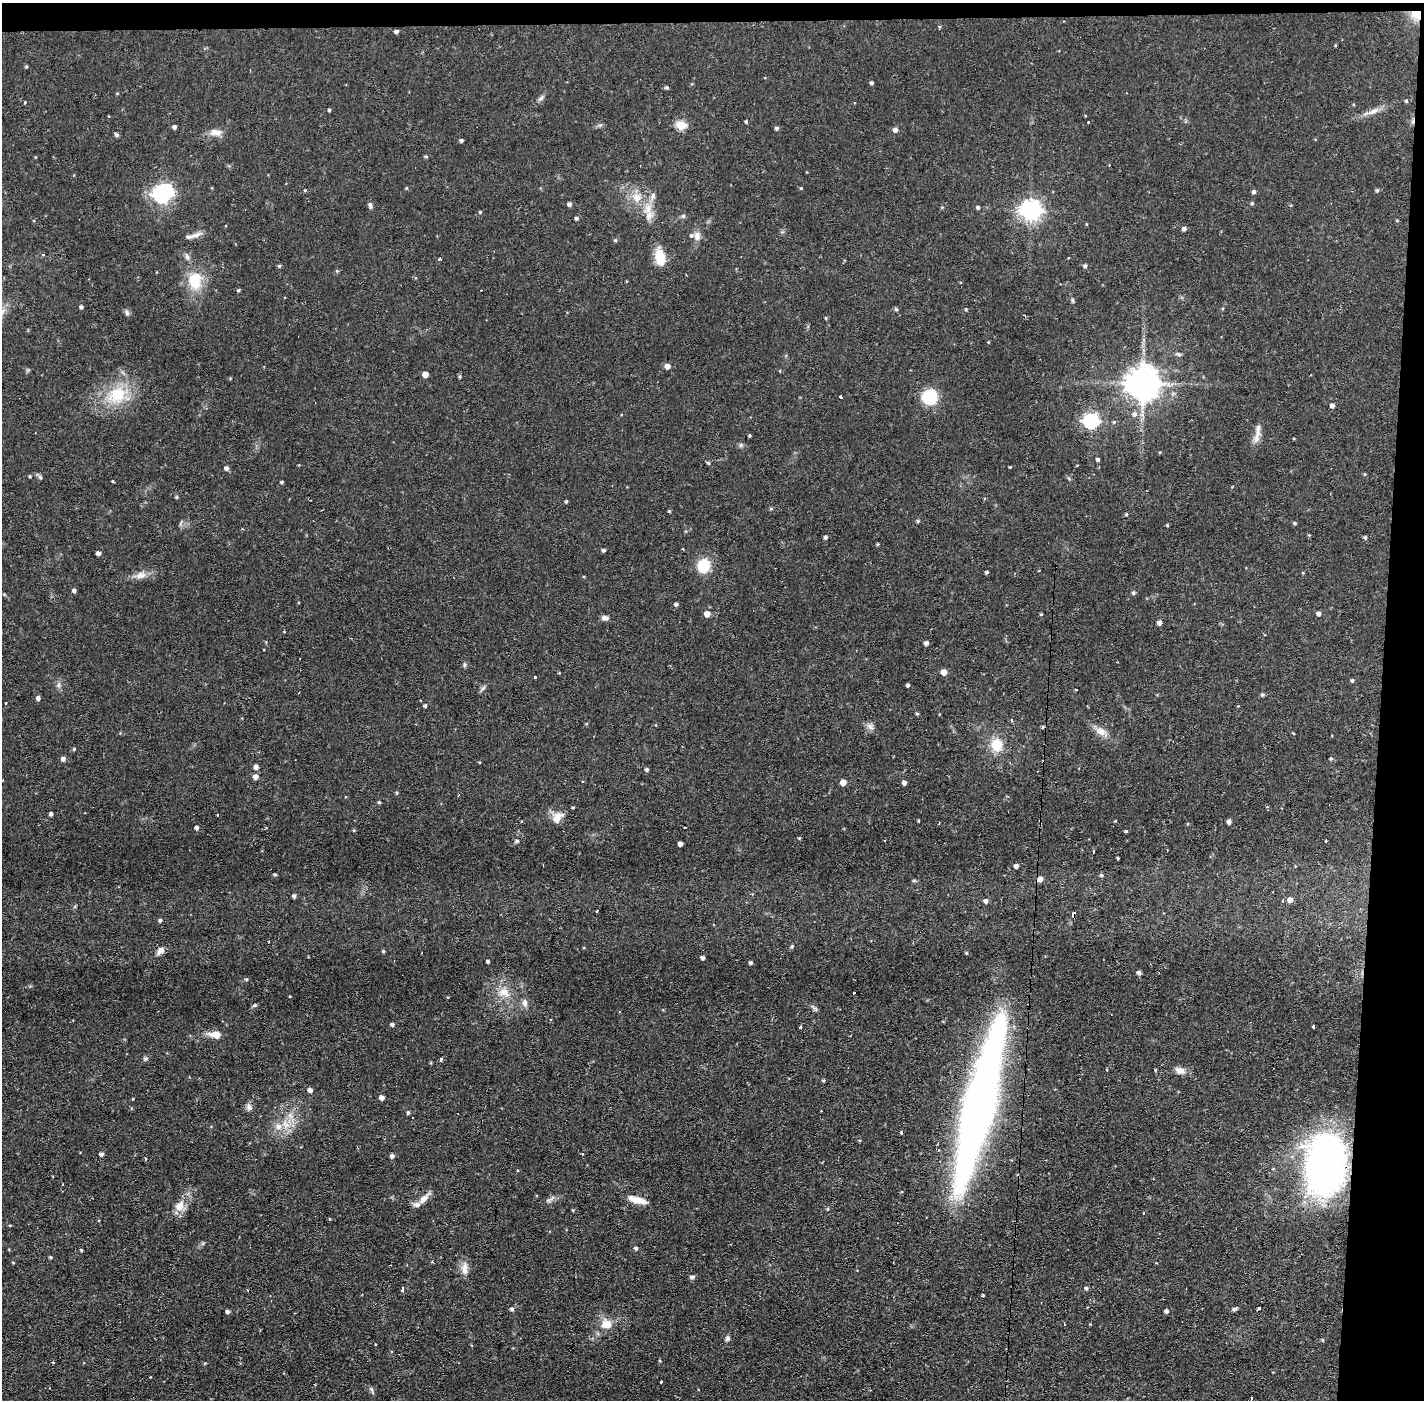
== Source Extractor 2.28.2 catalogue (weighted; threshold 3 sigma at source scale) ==
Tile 3 of 3 x 3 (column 3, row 1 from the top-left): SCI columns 2846-4267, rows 2849-4246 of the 4267 x 4300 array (HDU 1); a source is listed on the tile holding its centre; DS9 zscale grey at full resolution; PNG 1426 x 1402 px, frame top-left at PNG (2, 3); no overlay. Shown black and unused: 4% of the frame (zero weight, under 2 of 3 exposures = <1% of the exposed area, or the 3 px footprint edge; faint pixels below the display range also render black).
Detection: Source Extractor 2.28.2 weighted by HDU 2 'WHT'; one run over the whole footprint, this tile lists its part. Background 0.0582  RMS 0.006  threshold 0.0272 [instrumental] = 3 sigma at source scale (4.5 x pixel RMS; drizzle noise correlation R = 1.50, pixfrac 1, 0.05/0.05 arcsec/px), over >= 5 px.
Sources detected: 235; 2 inside a brighter object's white glare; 11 cosmic-ray / hot-pixel residue — not listed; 5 inside a brighter listed object's ellipse — not listed separately; the other 217 listed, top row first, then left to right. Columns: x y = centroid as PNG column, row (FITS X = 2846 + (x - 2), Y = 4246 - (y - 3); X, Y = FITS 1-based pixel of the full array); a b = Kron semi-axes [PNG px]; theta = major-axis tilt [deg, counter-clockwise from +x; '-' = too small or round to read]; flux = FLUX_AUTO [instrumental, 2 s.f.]
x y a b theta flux
1417 14 11 9 9 9.5
396 31 4 4 - 1.6
26 66 4 4 - 0.66
871 83 4 4 - 0.99
666 87 6 4 -1 0.83
541 98 8 6 33 1.6
1406 101 4 4 - 0.86
25 102 4 2 - 0.53
329 110 3 3 - 0.84
1374 111 16 6 26 3.9
746 122 4 3 - 0.78
1088 122 3 3 - 0.67
681 125 5 5 - 30
174 127 4 4 - 1.8
777 128 5 4 - 1.2
895 130 5 5 - 2.2
215 132 17 8 -1 4.7
117 135 5 5 - 1.2
461 140 4 4 - 1.2
426 156 5 4 - 0.8
801 188 4 3 - 0.57
305 190 4 3 - 0.54
1377 190 5 4 - 0.99
1254 192 5 4 - 1.5
162 195 7 6 - 170
653 196 13 5 68 2.8
637 198 13 12 - 7.6
1252 203 4 4 - 0.7
569 204 4 4 - 1.9
370 205 8 5 -57 1.4
978 207 4 4 - 1.2
1030 210 7 7 - 330
480 212 4 3 - 0.58
649 215 15 9 74 5.6
683 216 5 5 - 0.95
576 218 4 4 - 1.2
1184 229 5 5 - 1.8
196 235 17 6 20 3.2
697 236 12 8 -90 3.5
615 240 5 4 - 0.8
43 254 4 3 - 0.6
187 257 8 6 -68 1.6
660 257 18 10 -77 14
439 259 4 3 - 1.6
279 266 4 4 - 0.86
1085 266 5 4 - 1.3
337 271 5 4 - 0.77
195 280 25 19 87 17
238 290 4 4 - 0.8
1072 300 6 4 -89 0.81
81 307 4 4 - 1.2
896 309 6 4 -71 0.79
966 309 4 4 - 0.6
127 313 8 5 -70 1.5
826 318 5 3 - 0.54
1179 354 8 4 0 1
667 366 5 5 - 3.8
425 374 5 4 - 5.6
460 377 5 4 - 0.69
1143 383 10 9 - 1300
117 395 26 21 30 24
841 397 3 3 - 1.9
929 397 13 12 - 25
1332 405 4 4 - 2.2
1134 414 7 6 - 2
1091 421 7 6 - 130
1114 422 5 4 - 0.76
750 435 4 3 - 0.65
1257 437 20 7 73 4.4
741 445 6 5 - 1.1
1098 459 4 3 - 1.3
708 463 5 4 - 0.71
1010 467 3 2 - 0.52
226 468 4 4 - 1.9
30 476 4 3 - 0.66
112 481 4 3 - 0.47
282 482 4 3 - 0.72
566 501 4 3 - 0.77
771 508 5 4 - 0.73
669 511 3 3 - 0.62
1126 514 4 3 - 0.72
918 521 5 4 - 0.8
1295 523 5 4 - 0.77
1167 525 4 4 - 0.52
1309 535 4 4 - 0.52
825 537 4 4 - 1.2
1365 537 5 4 - 0.91
878 544 4 3 - 0.64
682 549 2 2 - 0.53
603 550 4 4 - 1.3
98 553 4 4 - 2.5
704 566 9 8 - 27
987 572 3 3 - 1
140 575 15 8 8 4.6
74 590 4 4 - 1.5
1133 593 5 4 - 1.1
4 594 5 3 - 0.62
676 604 5 4 - 1.2
1319 613 5 4 - 1.9
707 614 5 5 - 5.7
1041 614 5 3 - 0.52
605 618 9 6 -7 2.1
1159 623 4 4 - 2.4
926 643 4 4 - 2
464 665 8 4 -83 0.94
944 672 5 4 - 5.7
535 677 3 3 - 1.2
1352 680 4 4 - 1
58 685 7 4 90 1.4
908 685 4 3 - 1
483 688 8 5 45 1.3
1076 690 2 2 - 0.75
1262 695 5 5 - 0.88
38 698 5 4 - 1.8
425 706 4 4 - 1.1
917 714 4 4 - 0.79
1012 720 3 3 - 1.1
870 726 11 7 -43 2.5
1042 727 4 4 - 0.76
1101 731 16 10 -26 5.2
1332 736 3 2 - 0.94
997 745 16 13 -82 12
74 749 4 4 - 0.69
1331 758 4 3 - 1
63 759 5 5 - 2
256 767 5 5 - 2.1
647 769 4 4 - 1.2
255 777 5 5 - 3
843 782 5 5 - 5.8
904 782 4 4 - 2.1
397 793 4 4 - 0.69
379 802 4 3 - 0.79
573 807 3 3 - 0.63
1267 807 3 3 - 0.92
51 814 4 3 - 1.6
217 815 2 2 - 0.49
557 818 14 9 55 6.9
918 821 4 3 - 0.52
1115 821 3 2 - 0.42
1229 821 4 4 - 1.9
197 828 4 4 - 1.6
1126 831 4 3 - 0.72
799 838 4 3 - 0.58
517 841 6 5 - 0.99
1326 841 3 2 - 0.86
680 844 4 4 - 2.6
1093 851 4 3 - 2.3
1118 858 4 2 - 0.69
1016 866 4 4 - 2.3
275 874 4 3 - 0.84
1101 875 5 4 - 1
1041 879 6 6 - 2.7
294 896 4 4 - 1.6
1290 900 5 5 - 3.2
985 901 6 5 - 1.9
1283 901 3 3 - 0.91
596 911 2 2 - 0.61
160 920 5 4 - 1.2
792 946 5 5 - 1
160 951 12 8 45 3.3
383 951 4 4 - 0.85
966 953 4 4 - 0.65
702 958 4 4 - 1.7
488 961 3 3 - 1.1
751 963 4 4 - 1.2
1139 972 5 4 - 1.8
246 979 5 4 - 0.74
504 992 16 12 -7 7.8
853 993 3 3 - 0.83
525 1003 11 7 -84 2.8
254 1005 6 5 - 0.93
815 1008 10 5 -41 1.4
392 1024 4 4 - 1.4
800 1027 3 3 - 1
1314 1027 4 3 - 4.8
215 1034 15 8 -6 5.8
145 1059 6 5 - 1.3
441 1059 4 3 - 1.5
1107 1069 3 3 - 1.2
1180 1071 13 8 -12 3.9
823 1080 4 3 - 0.83
310 1090 4 4 - 2.3
382 1098 4 4 - 3.2
249 1107 10 7 -72 2.4
979 1109 170 27 76 430
408 1113 4 3 - 1.1
290 1115 9 6 -54 2.9
278 1127 9 9 - 4.2
902 1132 3 3 - 1.6
101 1154 4 4 - 1.7
582 1154 3 2 - 1.2
392 1156 5 4 - 1.8
1326 1165 59 33 85 240
423 1199 18 7 46 5.3
548 1200 7 6 - 1.5
638 1200 20 8 -13 7.2
179 1206 15 11 52 6.5
1144 1213 3 3 - 1.2
636 1248 5 4 - 1.2
81 1250 3 3 - 0.73
50 1257 4 3 - 0.8
13 1263 4 3 - 0.45
1156 1263 3 3 - 0.53
465 1268 19 8 90 4.7
692 1277 7 4 7 1.3
1086 1288 5 4 - 1.1
403 1290 4 3 - 5.5
983 1295 4 3 - 0.5
1258 1308 3 3 - 5.8
512 1309 5 5 - 1.3
1234 1309 7 4 10 1.2
227 1311 4 4 - 1.3
1166 1311 5 4 - 1.6
606 1324 13 11 0 7.7
727 1338 7 6 - 1.4
661 1382 3 3 - 0.99
1251 1398 3 3 - 1.9
Overlapping masked pixels (flux is a lower limit): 2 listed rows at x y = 1417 14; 1326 1165